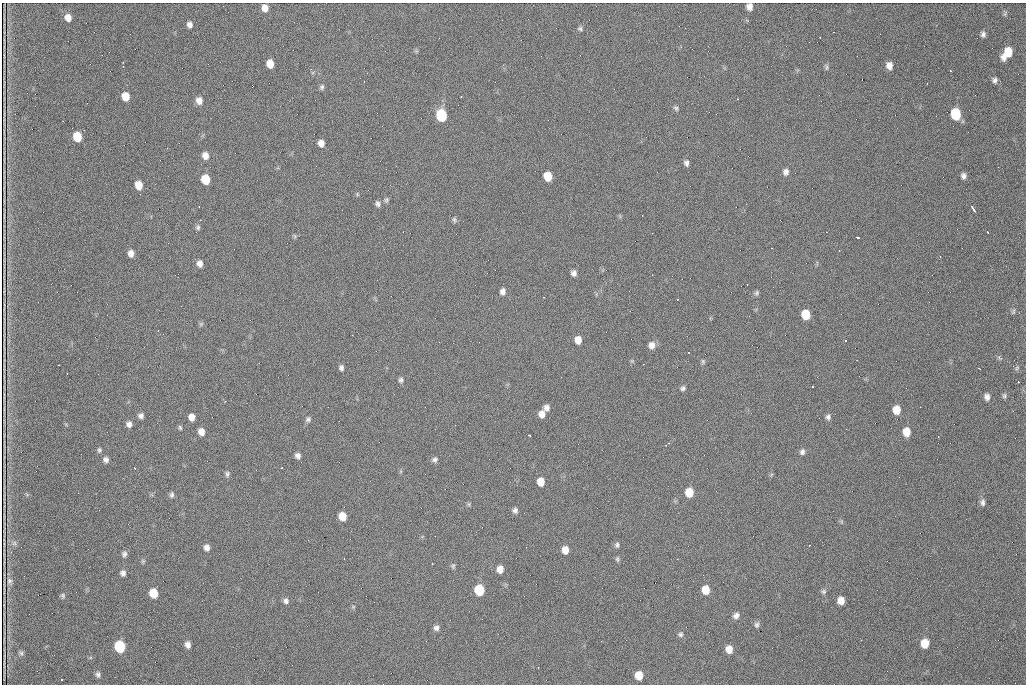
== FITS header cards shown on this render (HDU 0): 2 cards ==
NAXIS1  =                 1024 /fastest changing axis
NAXIS2  =                  682 /next to fastest changing axis

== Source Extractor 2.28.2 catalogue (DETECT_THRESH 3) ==
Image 1024 x 682 px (HDU 0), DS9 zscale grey, 1 PNG px = 1 image px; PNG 1028 x 686 px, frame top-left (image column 1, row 682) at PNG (2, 3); no overlay
Background 875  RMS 21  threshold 63.6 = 3 sigma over >= 5 px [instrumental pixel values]
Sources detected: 141; all 141 listed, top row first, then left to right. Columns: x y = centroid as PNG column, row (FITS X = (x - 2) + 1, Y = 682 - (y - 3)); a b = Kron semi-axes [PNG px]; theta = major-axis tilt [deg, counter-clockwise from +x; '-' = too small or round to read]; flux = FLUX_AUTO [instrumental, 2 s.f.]
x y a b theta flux
749 7 6 5 - 9400
265 8 7 6 - 11000
1005 14 9 3 77 2300
68 18 8 7 - 10000
190 25 7 6 - 5400
580 29 7 5 -27 2700
983 34 7 5 -79 4500
820 37 3 2 - 1600
1007 53 12 7 54 32000
857 56 2 2 - 670
270 64 7 6 - 18000
123 66 3 2 - 680
889 66 7 6 - 9400
826 67 9 5 -76 2900
862 79 2 2 - 770
995 80 7 7 - 4500
927 84 2 2 - 880
252 85 2 2 - 590
322 87 7 6 - 3200
125 96 7 6 - 22000
461 97 2 2 - 1100
737 99 3 2 - 1300
199 101 8 7 - 9200
821 101 2 2 - 970
676 108 8 5 -53 3000
956 114 8 7 - 69000
441 115 8 7 - 110000
63 121 2 2 - 750
77 137 7 6 - 35000
321 143 6 6 - 9200
167 148 2 2 - 910
205 156 8 7 - 9500
686 163 7 6 - 4600
786 172 8 7 - 6000
548 176 7 6 - 32000
963 176 6 5 - 5000
205 179 7 6 - 37000
139 185 7 6 - 18000
140 194 2 2 - 830
357 194 6 3 -72 1500
386 200 7 6 - 2800
378 204 7 6 - 4300
973 208 7 3 -56 4900
200 220 3 2 - 1200
454 220 7 5 -82 2600
198 227 7 6 - 3100
988 232 3 2 - 1700
295 236 6 4 -88 1900
858 238 4 3 - 3600
839 251 2 2 - 970
131 253 7 6 - 9000
940 257 3 2 - 1200
200 263 7 6 - 7800
574 273 7 6 - 6000
503 291 7 6 - 6000
757 293 7 5 72 2800
1013 311 9 4 80 2500
806 314 7 6 - 39000
201 324 6 5 - 2300
578 340 7 6 - 13000
652 345 8 7 - 9200
999 357 6 5 - 2500
632 361 5 5 - 1800
703 361 7 5 -89 2400
1013 366 4 4 - 2100
341 368 7 5 -81 4000
979 368 3 2 - 1300
401 380 7 6 - 3600
1018 382 3 2 - 3100
812 387 3 2 - 1500
683 388 6 6 - 3600
1004 396 7 6 - 2700
987 397 7 6 - 6300
225 401 3 2 - 970
546 408 7 6 - 6500
896 410 8 7 - 19000
542 414 8 7 - 11000
141 416 6 6 - 5000
192 417 6 6 - 10000
828 417 8 6 86 4300
308 419 7 6 - 3700
129 424 7 6 - 5700
455 425 2 2 - 1700
180 428 5 4 - 2100
201 432 7 6 - 10000
907 432 8 6 -90 20000
529 435 3 2 - 1800
669 443 3 3 - 1300
666 445 3 2 - 1300
99 450 7 5 -90 2700
802 452 8 6 70 4600
298 456 6 6 - 5600
106 459 7 6 - 5000
435 460 7 7 - 4200
135 468 3 2 - 1400
282 468 2 2 - 1000
227 474 8 5 84 3400
541 482 7 6 - 19000
689 492 7 7 - 27000
172 495 7 5 78 3600
983 502 9 6 84 4400
469 504 6 4 -89 2000
99 510 2 2 - 820
515 510 7 6 - 4600
342 516 7 6 - 24000
841 521 6 4 -72 1900
308 540 2 2 - 870
14 543 7 6 - 3600
617 545 8 6 86 3600
809 545 3 2 - 1300
207 547 7 6 - 6600
526 547 2 2 - 670
565 550 8 7 - 12000
124 554 8 6 82 4400
617 559 8 5 -89 2700
143 561 6 5 - 2100
432 564 3 2 - 2400
453 566 7 6 - 2700
500 569 7 6 - 12000
123 573 7 7 - 5100
9 581 10 8 89 3600
479 590 8 7 - 63000
706 590 7 7 - 22000
824 591 7 6 - 3300
153 593 7 6 - 32000
63 596 7 6 - 2800
286 601 8 6 -71 4900
841 601 7 6 - 13000
353 607 6 4 46 1800
736 615 9 7 46 6000
757 625 8 6 76 3900
436 628 7 6 - 5100
680 634 7 7 - 3300
925 643 7 6 - 26000
188 645 7 6 - 6900
120 646 8 7 - 100000
729 649 7 7 - 13000
21 653 8 5 -53 3100
98 674 7 5 -79 3900
639 675 7 6 - 21000
62 680 2 2 - 1100
At the frame edge (FLAGS 8, measured only in part): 1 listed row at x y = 749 7

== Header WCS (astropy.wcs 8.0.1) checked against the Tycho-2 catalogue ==
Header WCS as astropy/WCSLIB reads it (CRVAL/CRPIX/CD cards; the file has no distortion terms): RA---TAN/DEC--TAN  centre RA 07:09:19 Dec +30:56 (107.33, +30.93 deg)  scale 1.43 arcsec/px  FOV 24.4' x 16.3'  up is -93 deg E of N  parity flipped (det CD > 0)
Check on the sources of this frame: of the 60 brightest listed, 6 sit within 2.1 arcsec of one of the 9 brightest Tycho-2 stars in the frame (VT <= 12.48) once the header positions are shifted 0.60 arcsec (0.46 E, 0.39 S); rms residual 0.87 arcsec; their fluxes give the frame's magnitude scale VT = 23.58 - 2.5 log10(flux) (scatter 0.18 mag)
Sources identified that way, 6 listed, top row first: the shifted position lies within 2.1 arcsec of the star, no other Tycho-2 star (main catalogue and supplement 1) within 4.2 arcsec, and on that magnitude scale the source's flux lands within +1.5 / -3 mag of the star's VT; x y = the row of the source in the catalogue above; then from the Tycho-2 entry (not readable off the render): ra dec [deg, ICRS J2000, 3 dp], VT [Tycho-2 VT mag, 2 dp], TYC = Tycho-2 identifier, HIP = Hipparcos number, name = IAU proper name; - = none
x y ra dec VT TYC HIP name
956 114 107.215 +31.104 11.64 2438-821-1 - -
441 115 107.226 +30.900 10.76 2438-883-1 - -
77 137 107.244 +30.756 12.13 2438-718-1 - -
205 179 107.261 +30.807 12.26 2438-856-1 - -
479 590 107.445 +30.924 11.38 2438-1056-1 - -
120 646 107.478 +30.782 11.68 2438-545-1 - -